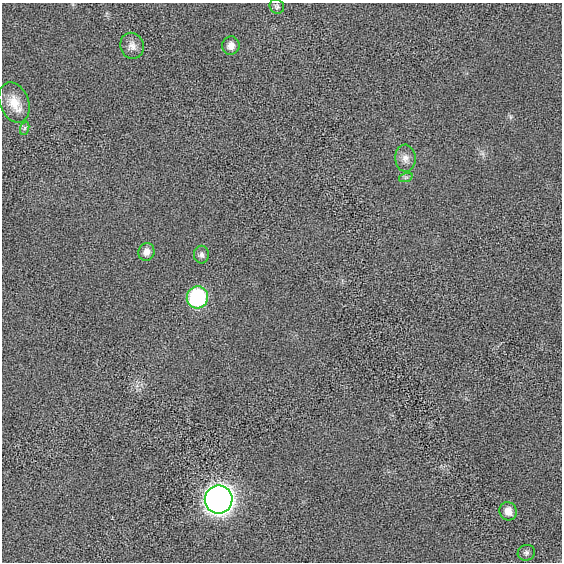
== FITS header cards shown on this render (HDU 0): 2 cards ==
NAXIS1  =                  560 / length of data axis 1
NAXIS2  =                  560 / length of data axis 2

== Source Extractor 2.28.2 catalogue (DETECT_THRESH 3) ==
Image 560 x 560 px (HDU 0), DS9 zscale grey, 1 PNG px = 1 image px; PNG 564 x 564 px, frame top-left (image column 1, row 560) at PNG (2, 3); each listed source drawn as its Kron ellipse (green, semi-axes under 4 px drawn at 4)
Background 11.4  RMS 120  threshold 368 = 3 sigma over >= 5 px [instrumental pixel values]
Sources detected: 13; all 13 listed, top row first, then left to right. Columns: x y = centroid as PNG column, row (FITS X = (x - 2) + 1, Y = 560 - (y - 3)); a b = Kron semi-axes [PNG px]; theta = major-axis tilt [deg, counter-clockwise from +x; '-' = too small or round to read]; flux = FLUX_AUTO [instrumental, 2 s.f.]
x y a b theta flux
277 6 8 7 - 1.9e+04
231 45 9 8 - 5.4e+04
132 46 13 11 -68 5.8e+04
14 102 21 14 -67 1.4e+05
25 128 7 4 70 1.6e+04
405 158 13 10 -87 5.7e+04
406 177 7 4 19 1.6e+04
146 252 9 8 - 5.3e+04
201 255 9 7 -90 3.0e+04
197 297 11 10 - 8.0e+05
219 499 14 14 - 7.3e+06
508 511 9 8 - 7.3e+04
526 553 9 7 19 2.6e+04